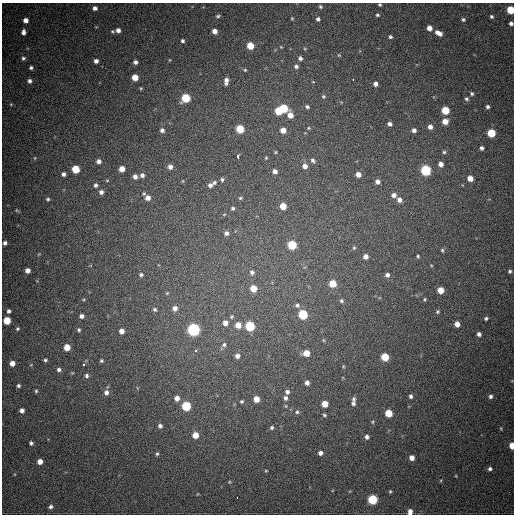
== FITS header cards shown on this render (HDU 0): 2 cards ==
NAXIS1  =                  512
NAXIS2  =                  512

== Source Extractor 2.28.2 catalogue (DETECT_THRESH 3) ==
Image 512 x 512 px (HDU 0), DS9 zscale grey, 1 PNG px = 1 image px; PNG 516 x 516 px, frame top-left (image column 1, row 512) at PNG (2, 3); no overlay
Background 670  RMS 19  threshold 58.2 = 3 sigma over >= 5 px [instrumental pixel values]
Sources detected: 189; all 189 listed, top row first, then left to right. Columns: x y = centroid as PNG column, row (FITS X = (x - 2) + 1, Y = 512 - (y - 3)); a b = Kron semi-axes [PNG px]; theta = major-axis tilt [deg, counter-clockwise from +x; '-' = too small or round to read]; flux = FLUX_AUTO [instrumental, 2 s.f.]
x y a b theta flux
380 5 3 3 - 1600
320 7 5 5 - 2200
95 8 5 4 - 4600
510 10 5 5 - 39000
377 15 4 4 - 1900
218 16 5 3 - 2300
491 17 5 4 - 2600
292 18 4 4 - 1300
318 19 5 5 - 3100
463 19 5 4 - 2400
25 20 5 5 - 7800
511 23 4 4 - 3900
429 28 5 4 - 8800
118 30 6 6 - 6200
215 31 5 4 - 8300
23 32 6 5 - 5100
439 33 8 5 -29 8700
390 37 4 3 - 2500
182 41 4 4 - 2600
250 46 5 5 - 27000
281 47 5 3 - 1200
305 48 5 3 - 1300
339 55 5 5 - 1300
23 58 6 5 - 2900
300 58 6 5 - 3700
169 60 4 3 - 970
96 61 4 4 - 5100
135 62 5 4 - 3900
296 66 6 6 - 3500
31 68 4 4 - 2700
245 70 4 4 - 1600
135 77 5 5 - 17000
353 79 3 2 - 4700
29 81 5 5 - 4200
226 81 7 4 86 6500
313 82 3 3 - 3000
375 84 5 4 - 5000
141 88 4 4 - 1500
472 94 5 4 - 2300
323 96 5 5 - 2100
186 98 6 5 - 55000
466 99 5 5 - 2600
11 104 4 3 - 1200
307 107 6 5 - 2900
488 107 4 3 - 2800
284 108 5 5 - 45000
445 110 5 5 - 41000
278 111 5 5 - 34000
290 115 8 6 -67 12000
445 121 5 5 - 12000
390 124 5 4 - 4300
430 127 5 5 - 6100
308 128 5 4 - 1600
240 129 5 5 - 34000
162 130 6 6 - 4400
283 130 5 5 - 12000
414 130 5 4 - 4700
491 133 5 5 - 44000
482 148 4 3 - 3500
275 152 4 4 - 1300
444 152 5 4 - 2100
238 157 4 3 - 29000
35 158 5 5 - 1500
266 158 5 4 - 1400
313 160 7 5 -53 3200
99 161 5 5 - 5400
441 164 5 5 - 7900
305 166 6 6 - 6900
170 167 6 5 - 6200
75 169 5 5 - 36000
122 169 5 5 - 12000
426 170 6 5 - 110000
275 171 5 5 - 5700
63 174 4 4 - 4000
358 174 5 4 - 8700
142 175 6 5 - 4400
135 176 5 5 - 5600
470 178 5 4 - 12000
222 179 5 5 - 2500
107 180 5 3 - 1200
183 181 5 3 - 1200
214 182 6 5 - 2400
377 182 5 5 - 5400
96 185 5 5 - 2900
210 185 6 5 - 5300
101 192 5 5 - 4600
394 195 6 5 - 5900
148 198 7 6 - 8400
240 198 4 4 - 2000
48 199 5 4 - 2100
399 200 6 5 - 6500
283 206 5 5 - 20000
233 208 5 5 - 2500
17 210 6 4 -45 1500
224 214 5 3 - 1400
226 233 6 5 - 4500
5 243 4 4 - 3700
292 245 6 5 - 58000
354 248 5 4 - 1700
442 250 5 4 - 2000
39 254 5 3 - 1100
366 256 5 5 - 6400
418 256 4 3 - 1800
431 265 5 3 - 1000
27 270 5 4 - 6900
510 271 4 4 - 2400
252 272 6 6 - 4100
141 275 6 5 - 2500
387 275 5 5 - 4100
332 283 5 5 - 24000
253 289 5 5 - 20000
440 290 5 5 - 17000
167 293 5 4 - 1500
425 299 5 3 - 1500
341 301 5 5 - 2300
297 305 6 5 - 3100
175 308 6 6 - 6500
155 309 6 6 - 2900
9 311 5 4 - 3600
437 312 5 4 - 2100
303 314 6 5 - 71000
81 316 5 4 - 4900
231 317 6 5 - 1900
486 318 4 4 - 2400
7 320 5 5 - 28000
225 323 6 5 - 7700
457 324 5 4 - 8800
238 325 6 5 - 14000
250 326 6 5 - 81000
17 329 5 4 - 2200
79 330 5 4 - 2000
194 330 6 6 - 240000
122 331 5 5 - 7700
479 334 4 4 - 4200
323 340 6 4 -88 1400
224 345 7 6 - 3300
67 347 5 5 - 16000
195 350 3 3 - 12000
306 353 5 5 - 17000
237 356 5 5 - 5500
385 357 5 5 - 35000
45 360 4 3 - 2200
101 361 4 4 - 1900
12 363 5 5 - 9900
83 365 3 3 - 4000
343 366 5 4 - 1500
59 370 5 5 - 3800
72 373 5 3 - 1000
87 376 5 5 - 3100
307 383 5 4 - 5400
18 386 5 5 - 2700
36 391 5 4 - 1800
106 392 7 6 - 5400
287 392 5 5 - 3800
411 396 4 4 - 3100
490 396 6 6 - 3500
177 398 6 6 - 7500
285 398 5 4 - 3700
256 399 5 5 - 13000
353 399 7 6 - 3600
242 401 4 4 - 2000
353 403 6 6 - 3700
325 404 5 5 - 18000
186 406 6 5 - 69000
22 410 4 4 - 5200
297 412 5 5 - 2300
388 413 5 5 - 29000
324 415 5 4 - 1900
373 422 6 4 64 1700
160 426 5 4 - 3400
272 427 5 5 - 2300
501 428 5 4 - 1400
195 435 5 5 - 15000
367 437 5 5 - 4000
31 443 4 4 - 2800
512 446 5 4 - 17000
320 453 5 4 - 5000
157 454 5 4 - 1800
412 458 5 4 - 8200
40 461 5 4 - 9800
490 469 5 5 - 3400
266 471 4 3 - 1100
456 476 4 3 - 1000
229 482 4 4 - 1300
390 491 5 4 - 1700
237 497 3 2 - 11000
372 499 5 5 - 82000
50 507 5 4 - 3300
410 512 6 5 - 7400
At the frame edge (FLAGS 8, measured only in part): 5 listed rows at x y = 380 5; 510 10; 511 23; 512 446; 410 512